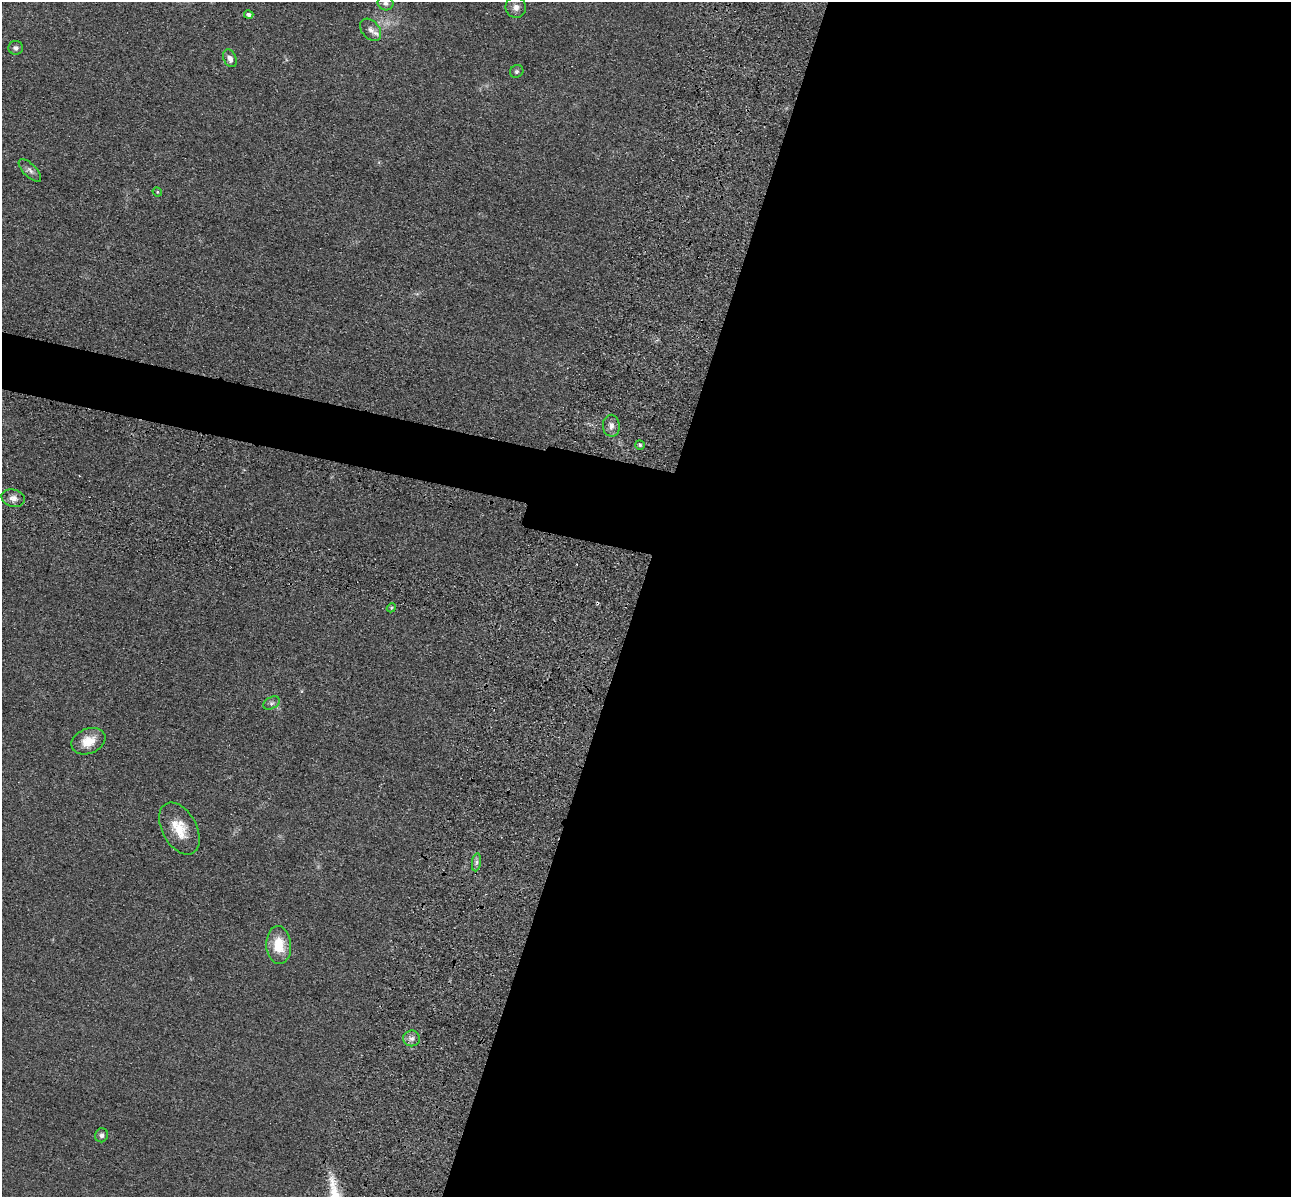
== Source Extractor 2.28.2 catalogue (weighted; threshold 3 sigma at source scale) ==
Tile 12 of 4 x 4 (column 4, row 3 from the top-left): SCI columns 4040-5328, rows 1591-2785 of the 5350 x 5365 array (HDU 1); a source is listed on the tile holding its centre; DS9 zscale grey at full resolution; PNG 1293 x 1199 px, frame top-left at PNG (2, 2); each listed source drawn as its Kron ellipse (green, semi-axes under 4 px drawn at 4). Shown black and unused: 54% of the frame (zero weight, under 3 of 4 exposures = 9% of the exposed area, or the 3 px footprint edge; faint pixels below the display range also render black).
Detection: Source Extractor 2.28.2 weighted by HDU 2 'WHT'; one run over the whole footprint, this tile lists its part. Background 0.0484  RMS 0.0086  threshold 0.0389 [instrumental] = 3 sigma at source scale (4.5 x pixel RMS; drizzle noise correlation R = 1.50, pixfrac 1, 0.05/0.05 arcsec/px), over >= 5 px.
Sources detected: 20; all 20 listed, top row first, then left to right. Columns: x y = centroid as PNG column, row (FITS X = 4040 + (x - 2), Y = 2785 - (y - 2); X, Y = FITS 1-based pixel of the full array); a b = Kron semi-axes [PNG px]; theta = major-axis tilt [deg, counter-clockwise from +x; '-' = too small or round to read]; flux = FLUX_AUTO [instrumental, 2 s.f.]
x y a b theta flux
385 3 8 7 - 3
516 7 10 10 - 5.1
249 15 4 4 - 2.7
371 30 13 8 -49 5.1
16 48 7 7 - 2.5
230 58 9 6 -67 4.3
517 71 7 6 - 1.7
30 170 14 6 -45 3.4
157 192 5 4 - 1.1
611 426 11 8 -89 4.3
640 445 5 4 - 1.3
13 498 12 8 -16 5.1
391 608 5 3 - 0.92
272 703 9 5 26 2.2
88 741 17 12 22 13
179 829 28 17 -61 21
476 862 9 4 82 2.4
279 945 19 12 -86 20
412 1038 8 8 - 3.9
102 1135 7 6 - 2.5
Isophote crosses this tile's border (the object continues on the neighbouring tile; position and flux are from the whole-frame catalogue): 1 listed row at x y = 385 3